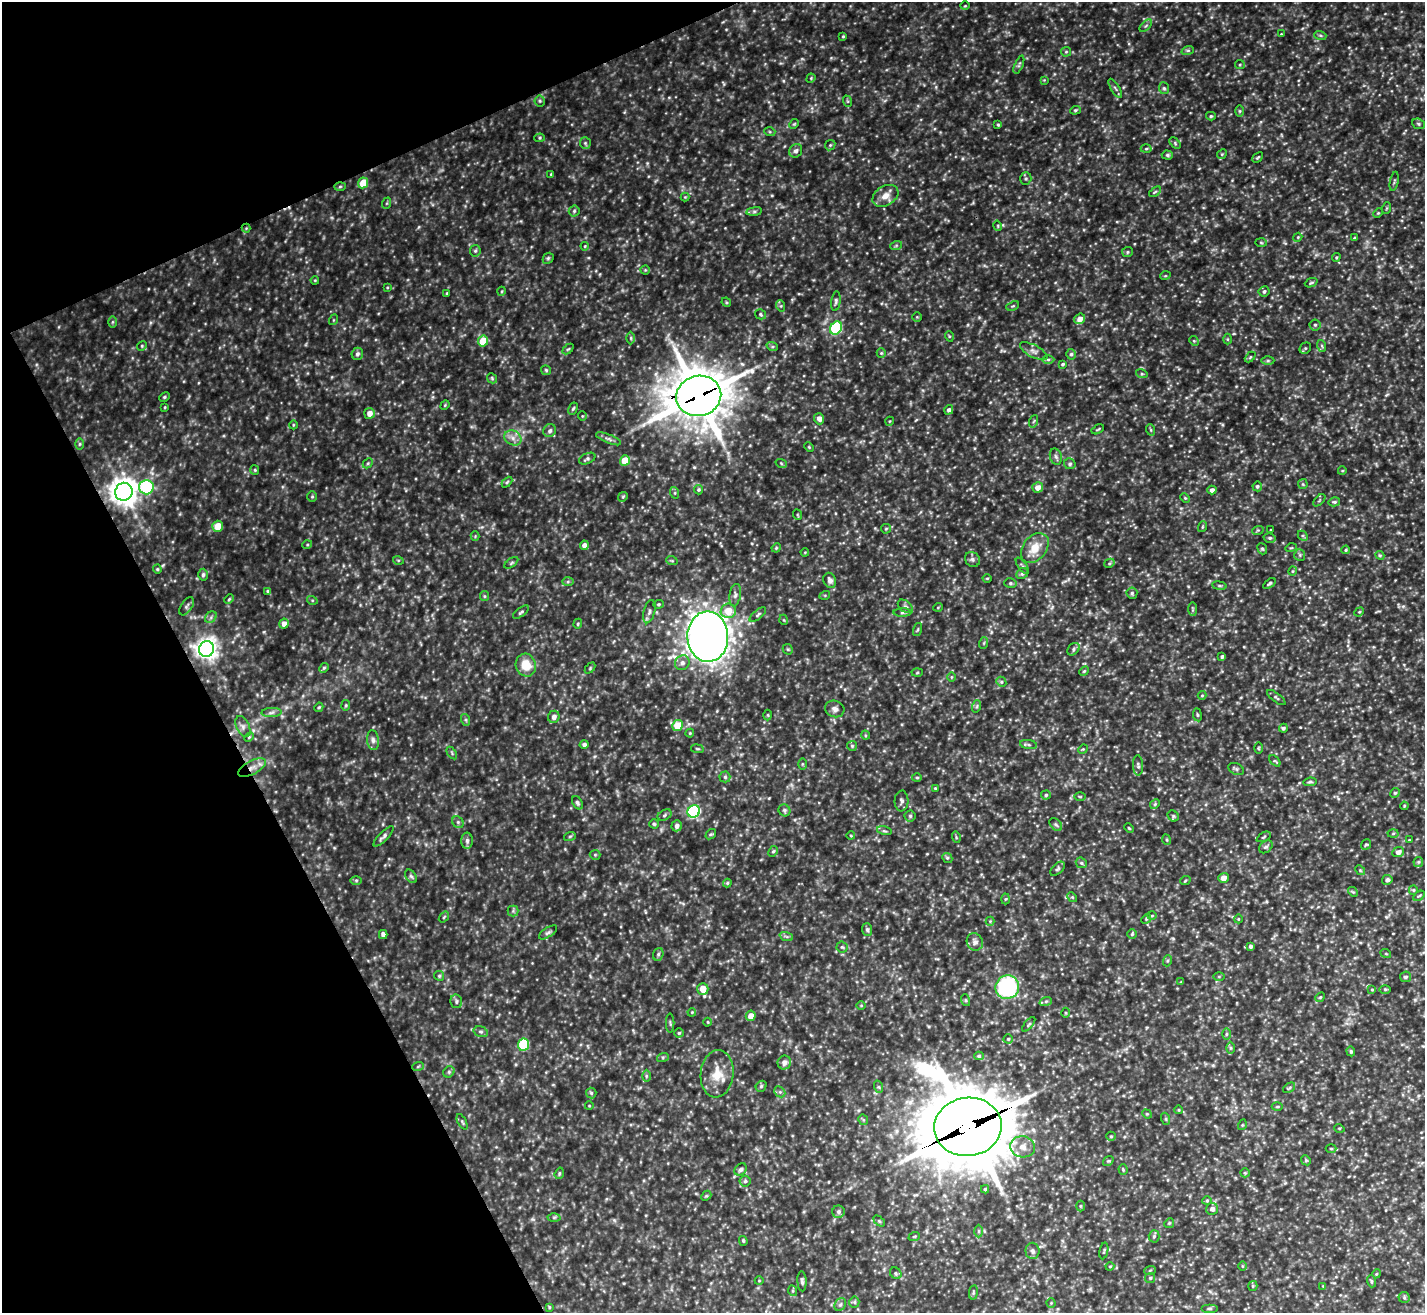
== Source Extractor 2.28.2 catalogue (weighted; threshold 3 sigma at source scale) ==
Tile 5 of 4 x 4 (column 1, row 2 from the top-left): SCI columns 1-1423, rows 2775-4085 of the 5696 x 5683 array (HDU 1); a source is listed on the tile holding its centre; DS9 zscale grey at full resolution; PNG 1427 x 1315 px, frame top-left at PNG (2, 2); each listed source drawn as its Kron ellipse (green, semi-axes under 4 px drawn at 4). Shown black and unused: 21% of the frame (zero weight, under 3 of 5 exposures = <1% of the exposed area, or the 3 px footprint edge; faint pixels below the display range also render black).
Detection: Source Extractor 2.28.2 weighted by HDU 2 'WHT'; one run over the whole footprint, this tile lists its part. Background 0.232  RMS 0.028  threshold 0.126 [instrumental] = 3 sigma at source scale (4.5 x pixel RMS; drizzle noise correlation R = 1.50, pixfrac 1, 0.05/0.05 arcsec/px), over >= 5 px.
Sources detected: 401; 1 inside a brighter listed object's ellipse — not listed separately; the other 400 listed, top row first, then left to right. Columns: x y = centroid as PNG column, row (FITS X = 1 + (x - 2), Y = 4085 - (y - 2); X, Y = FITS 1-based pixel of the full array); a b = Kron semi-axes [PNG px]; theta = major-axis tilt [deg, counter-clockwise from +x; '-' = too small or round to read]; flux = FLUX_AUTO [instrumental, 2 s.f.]
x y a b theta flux
965 6 4 3 - 2.2
1146 26 8 3 45 3.8
1281 34 3 3 - 1.8
1320 35 6 4 -18 4.1
843 36 4 3 - 2.9
1188 50 6 4 19 4.3
1066 52 5 5 - 3.5
1019 65 9 3 67 4.6
1240 65 5 4 - 3.1
811 78 5 4 - 2.7
1044 80 4 4 - 2.2
1115 88 11 3 -58 4.9
1164 88 6 5 - 4.8
540 101 5 5 - 4.3
847 101 6 3 -70 3
1075 110 5 4 - 3.6
1239 111 6 4 -90 3.8
1211 116 5 4 - 3.9
794 124 5 4 - 3
1418 124 6 5 - 4.3
998 125 4 3 - 3.2
770 132 5 3 - 3.2
540 138 5 4 - 3.3
585 143 6 5 - 4.9
1175 143 7 4 -47 4
830 145 6 4 44 4
1146 149 5 3 - 3.3
796 151 7 6 - 9.8
1222 154 5 4 - 3.3
1167 155 5 4 - 5.1
1258 157 6 3 43 3.2
551 174 4 3 - 2.3
1026 179 6 5 - 5
1394 181 9 3 79 3.8
363 183 5 5 - 51
340 187 6 4 2 3.4
1155 192 7 3 37 3.8
885 196 14 9 30 25
685 197 4 4 - 2.6
387 203 6 3 71 2.9
1387 208 6 4 70 2.8
574 211 5 5 - 4.3
754 211 8 4 8 5.1
1378 213 5 3 - 2.7
998 226 5 3 - 2.6
246 228 4 4 - 2.7
1298 237 4 3 - 2.7
1355 238 4 3 - 3.2
1261 243 6 4 -2 3.4
585 246 4 4 - 2.7
896 246 6 4 20 3.3
475 251 6 5 - 4.4
1127 252 5 5 - 3.9
1336 257 4 3 - 2.9
548 258 6 5 - 4.1
645 270 4 4 - 3
1165 276 5 3 - 2.3
315 280 4 3 - 2.4
1311 283 6 3 24 3.6
387 287 4 3 - 2.1
502 291 4 3 - 2.6
1264 291 5 5 - 6
447 293 3 3 - 2.6
836 301 10 4 83 6.2
726 302 5 4 - 2.8
781 306 6 3 -72 3.3
1013 306 6 4 24 3.7
761 314 5 5 - 4.1
917 317 4 4 - 2.8
1080 319 6 5 - 19
333 320 5 3 - 2.5
112 322 6 4 89 3.3
1315 325 5 5 - 4.9
836 328 7 5 54 220
949 336 5 3 - 2.5
631 338 6 4 -90 4
1227 339 5 3 - 2.7
483 341 5 5 - 55
1194 341 5 4 - 3.2
142 346 5 4 - 3.4
772 346 6 4 -19 4.5
1322 346 6 3 -71 3.7
1305 348 6 5 - 4.2
568 349 6 4 43 3.5
1034 351 15 6 -28 13
881 353 5 4 - 3.4
357 354 6 5 - 7.5
1071 354 5 4 - 5.5
1250 357 6 4 45 3.1
1048 359 6 4 0 4.7
1268 361 6 4 0 4
1063 364 4 3 - 4
546 370 5 5 - 3.7
1142 374 6 3 -18 3.2
492 378 5 4 - 3.5
699 396 23 20 14 10000
164 397 5 4 - 3.5
445 405 5 4 - 2.6
165 407 3 3 - 2.4
573 408 6 4 61 3.9
949 410 5 4 - 7.5
369 413 5 5 - 19
582 416 5 3 - 2.2
819 419 6 5 - 13
890 421 4 3 - 2.1
1034 421 6 4 70 4
293 425 4 3 - 2.4
1098 429 7 3 30 2.8
1151 430 6 3 -71 2.9
550 431 7 6 - 8.1
513 438 9 7 -29 15
609 439 13 4 -22 8.6
80 444 6 4 89 3.8
809 447 5 3 - 2.5
1056 457 8 6 -72 7.2
587 459 9 5 25 5.8
625 460 5 5 - 52
368 463 5 4 - 3.7
781 463 6 3 -20 2.9
1070 464 6 5 - 5.4
255 470 5 4 - 3.3
1342 471 4 3 - 2.3
507 482 6 3 45 3.7
1303 484 5 5 - 3.3
1257 486 5 5 - 5.2
146 487 7 7 - 180
1038 488 5 5 - 21
698 490 5 4 - 3.7
1212 490 4 4 - 9.6
124 492 9 8 - 3200
675 493 6 4 -72 3.3
312 496 5 4 - 3.7
623 497 5 4 - 3.5
1185 498 5 3 - 2.9
1319 500 7 3 45 2.9
1334 502 6 4 12 5
798 515 5 3 - 2.3
218 526 5 5 - 40
1202 527 5 3 - 3
886 529 5 4 - 3.1
1258 530 6 3 18 3
1271 530 3 2 - 2.4
475 536 4 4 - 2.9
1303 536 5 4 - 4.2
1270 538 6 4 -13 4.5
307 545 5 3 - 2.6
584 545 4 4 - 11
776 548 5 4 - 2.7
1035 548 17 11 51 45
1291 548 5 3 - 2.6
1262 549 6 4 -67 4.1
1346 550 4 3 - 3.4
805 552 4 3 - 2.3
1300 555 6 5 - 4.8
1380 555 4 4 - 3.3
972 559 8 7 - 8.1
398 560 5 3 - 2.4
672 561 6 3 -19 3.2
511 563 8 4 36 4.2
1109 563 5 4 - 3.6
1022 566 9 2 -54 3.6
157 569 4 4 - 3.1
1293 571 4 4 - 2.9
1022 574 6 5 - 5.7
203 575 6 4 87 5.6
987 578 4 3 - 2.4
830 580 8 6 -69 11
568 582 6 4 2 4.1
1010 583 6 5 - 4.9
1269 583 7 4 34 4.8
1219 586 7 3 -8 4.1
268 591 4 4 - 3.9
1132 593 5 5 - 5.3
735 595 11 5 81 9.8
825 595 5 3 - 2.8
484 596 5 4 - 3.4
229 599 5 4 - 3.4
312 600 5 3 - 2.7
658 604 5 4 - 3.7
187 606 10 5 56 7
905 606 8 5 -39 7.9
938 607 5 3 - 2.3
1193 609 7 4 -90 3.8
728 611 7 7 - 43
521 612 9 4 37 5.2
649 612 12 5 74 9.4
902 612 9 4 1 6.4
1359 612 5 4 - 3.2
758 615 10 4 39 6.1
211 617 6 5 - 5.9
784 620 5 3 - 2.3
284 624 5 5 - 16
578 624 5 4 - 3.1
918 630 7 3 71 2.8
708 637 25 20 -89 2900
984 643 6 3 71 3.3
206 649 8 7 - 1800
788 649 5 4 - 3.5
1073 649 7 5 46 5.5
1222 656 3 3 - 4.8
682 663 8 7 - 11
526 665 11 10 - 50
324 668 5 4 - 3.8
590 668 6 4 47 3.2
1084 671 5 4 - 3.4
917 673 5 3 - 3
951 677 5 3 - 2.3
1001 682 5 4 - 4
1202 695 4 4 - 2.7
1276 697 11 4 -38 5.2
346 705 5 4 - 3.6
977 706 6 4 72 4.1
319 707 5 3 - 3
835 709 10 8 -24 11
271 713 10 4 1 8.5
768 715 5 3 - 2.7
1197 715 6 3 -82 3.3
554 717 6 6 - 13
466 720 6 4 -72 3.6
677 726 5 5 - 55
243 727 11 6 -64 11
1283 728 4 4 - 4.9
690 733 4 4 - 2.6
865 735 5 3 - 2.6
249 737 6 3 45 3.2
373 740 10 6 -82 9.4
584 745 5 4 - 7.8
1029 745 9 4 -10 6.1
852 746 5 5 - 3.7
1258 748 6 4 90 3
697 749 6 3 -9 3
1083 749 5 4 - 2.8
452 753 7 3 -55 3.9
1275 761 7 3 -44 3.1
802 764 6 4 -90 3.2
1138 765 10 5 -88 6.3
252 768 15 6 28 22
1236 769 8 5 -26 5.2
725 777 5 5 - 4.9
917 777 5 3 - 3
1310 782 6 4 7 4.5
935 788 3 3 - 2.4
1395 793 5 4 - 3.4
1046 795 5 4 - 4.5
1080 797 5 3 - 2.7
901 801 10 7 86 7.9
577 803 7 4 -59 5.6
1155 804 5 4 - 3.8
1404 806 4 3 - 2.3
784 810 6 5 - 5.7
694 811 6 6 - 330
664 815 7 5 29 5.1
910 816 5 5 - 5.1
1173 816 6 5 - 4.1
458 822 6 5 - 5.6
654 824 4 4 - 3.6
1056 824 7 5 -48 5.4
677 826 5 5 - 11
1129 828 5 3 - 2.4
884 831 7 3 -13 4.1
1393 833 5 3 - 2.8
711 834 6 4 40 3.8
384 836 13 4 45 9.1
570 836 6 4 18 3.6
851 836 4 3 - 2.2
956 837 6 3 -73 2.8
1264 837 8 3 28 3.4
1167 840 5 3 - 2.9
1409 840 3 2 - 2
467 841 8 5 90 9
1366 844 5 4 - 3.6
1266 847 7 5 41 6
773 851 6 4 64 4
1398 852 6 5 - 14
595 855 5 5 - 3.9
947 858 5 4 - 4.1
1418 862 5 5 - 3.7
1081 863 6 5 - 5.1
1058 869 9 5 43 5.3
1360 870 5 4 - 3.3
411 876 7 5 -53 5.7
1224 878 5 5 - 18
356 880 6 4 0 3.7
1387 880 5 5 - 6.1
1185 881 5 3 - 2.9
727 883 4 4 - 3.1
1413 890 4 4 - 3.2
1353 892 5 4 - 3.3
1419 896 6 3 36 3.2
1072 897 5 4 - 3.2
1005 899 5 3 - 2.9
513 911 5 5 - 4.7
1152 916 5 3 - 2.8
444 917 6 3 53 3.1
1146 919 5 4 - 3.3
1238 919 4 3 - 2
990 921 4 4 - 2.8
867 929 6 5 - 5.3
548 932 10 4 33 6.8
1132 934 5 4 - 3.5
383 935 4 4 - 12
786 936 7 4 -19 4.8
975 942 9 8 - 12
1250 946 4 4 - 6.3
842 947 5 5 - 4.5
658 954 6 5 - 5
1386 954 5 3 - 2.5
1167 961 5 3 - 3.1
439 976 5 4 - 4.2
1219 976 5 3 - 2.6
1406 977 5 5 - 6.3
1181 982 3 3 - 2.3
1007 987 12 11 - 310
703 989 6 5 - 35
1385 989 6 4 0 3.2
1372 990 4 3 - 2.9
1320 997 5 4 - 3
965 1000 6 4 -71 3.3
456 1001 7 6 - 6.5
1046 1001 6 4 18 4.4
861 1005 5 3 - 2.3
692 1012 4 3 - 2.5
1066 1013 5 3 - 2.6
751 1016 5 4 - 21
708 1022 4 3 - 2.2
670 1023 9 2 90 2.7
1029 1024 9 3 50 3.9
481 1032 7 5 -17 5.7
679 1033 4 4 - 3.6
1226 1034 5 3 - 3.7
1008 1039 4 4 - 3.4
523 1045 6 5 - 150
1230 1048 6 4 -89 4
1351 1051 5 4 - 3.6
979 1056 5 4 - 4.2
663 1057 6 4 18 4.1
784 1063 7 6 - 13
418 1066 6 3 20 3.1
449 1072 6 5 - 5
717 1074 24 16 84 49
646 1076 6 4 -90 4
761 1086 6 5 - 4.1
879 1087 6 4 -71 4.2
1289 1088 7 3 36 3.4
780 1092 6 4 -44 5.2
591 1093 5 5 - 4.5
589 1106 4 3 - 1.9
1277 1107 5 3 - 3.1
1179 1110 4 3 - 2
1147 1114 5 4 - 2.5
1166 1119 6 4 -72 3.2
863 1120 5 5 - 3.8
462 1122 8 4 -63 4.2
1242 1125 5 3 - 2.5
968 1127 34 29 8 24000
1339 1128 5 3 - 2.5
1111 1136 5 4 - 3.4
1023 1147 12 10 -14 24
1331 1149 5 3 - 2.8
1306 1160 5 4 - 3.6
1108 1161 6 4 40 3.9
741 1169 7 5 44 6.6
1123 1170 5 4 - 3.3
559 1173 6 4 71 3.7
1245 1173 5 4 - 3.3
745 1181 5 5 - 4.8
985 1189 4 4 - 3.5
706 1196 6 4 42 3.6
1207 1201 4 4 - 2.8
1080 1206 5 3 - 2.9
1212 1209 6 6 - 10
838 1212 6 6 - 8
554 1217 6 4 1 4.1
879 1221 6 4 -45 4.1
1169 1223 5 4 - 3.5
979 1231 6 4 -90 4.4
1154 1236 6 5 - 4.9
914 1237 6 3 20 3.1
743 1241 5 3 - 3.2
1032 1251 8 7 - 9
1104 1251 8 2 79 2.9
1110 1266 4 4 - 2.8
1242 1266 5 3 - 2.7
1150 1270 6 3 20 3.4
896 1273 6 5 - 4.6
1376 1274 4 3 - 2.6
1150 1278 5 5 - 4
759 1281 4 3 - 2
802 1281 10 4 -87 6.3
1371 1281 6 4 -72 3.8
1253 1286 5 4 - 3.1
1323 1286 4 4 - 2.1
793 1291 5 3 - 3
973 1292 7 3 82 3.9
1404 1297 5 5 - 4.3
854 1302 5 5 - 4.2
1051 1303 4 4 - 2.7
840 1305 7 5 53 5.5
549 1307 4 4 - 2.7
1209 1308 8 4 0 4.8
Overlapping masked pixels (flux is a lower limit): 6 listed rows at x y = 246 228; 699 396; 124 492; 206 649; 252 768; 968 1127
Unlisted compact peaks at least as high as the median listed source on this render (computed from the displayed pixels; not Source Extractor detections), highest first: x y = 783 81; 419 227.